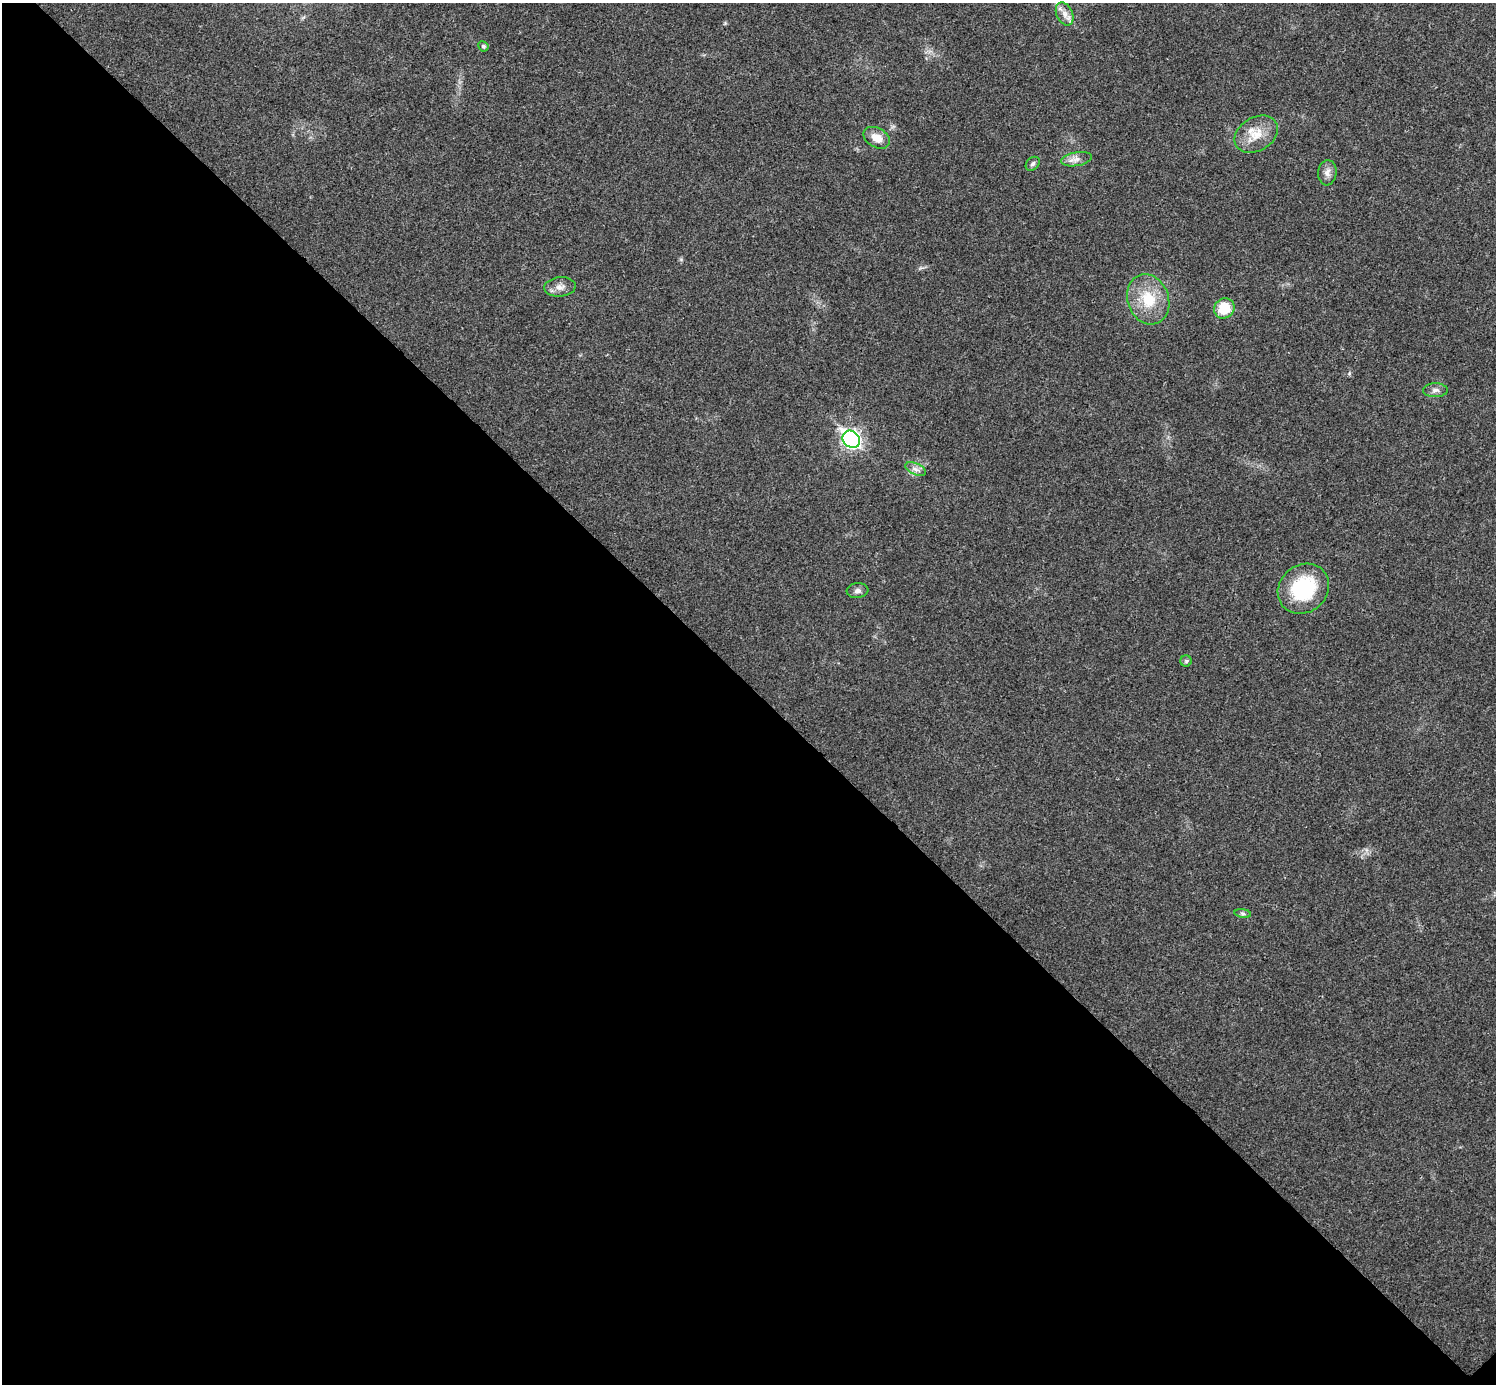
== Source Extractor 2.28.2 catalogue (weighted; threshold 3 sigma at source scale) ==
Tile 14 of 4 x 4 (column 2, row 4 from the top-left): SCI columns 1498-2991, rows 159-1540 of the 5986 x 5986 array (HDU 1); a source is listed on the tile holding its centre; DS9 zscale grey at full resolution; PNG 1498 x 1386 px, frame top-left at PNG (2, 3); each listed source drawn as its Kron ellipse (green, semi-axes under 4 px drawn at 4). Shown black and unused: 51% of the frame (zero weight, under 3 of 4 exposures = <1% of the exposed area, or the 3 px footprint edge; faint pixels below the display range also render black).
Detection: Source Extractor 2.28.2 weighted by HDU 2 'WHT'; one run over the whole footprint, this tile lists its part. Background 0.0221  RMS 0.0041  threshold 0.0185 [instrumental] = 3 sigma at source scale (4.5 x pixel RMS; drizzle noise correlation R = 1.50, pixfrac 1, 0.05/0.05 arcsec/px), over >= 5 px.
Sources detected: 17; all 17 listed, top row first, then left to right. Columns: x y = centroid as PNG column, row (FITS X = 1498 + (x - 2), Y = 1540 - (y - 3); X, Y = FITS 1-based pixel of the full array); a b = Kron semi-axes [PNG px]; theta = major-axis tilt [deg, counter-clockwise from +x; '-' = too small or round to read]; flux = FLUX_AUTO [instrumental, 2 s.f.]
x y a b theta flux
1065 14 12 8 -66 2.8
483 46 5 5 - 0.82
1256 134 23 16 31 8.3
877 138 14 9 -30 4.8
1076 159 16 7 10 2.7
1033 164 8 6 45 1.1
1327 173 12 9 85 2.5
560 287 16 9 5 3
1148 299 26 20 -70 14
1224 308 11 9 40 11
1435 390 12 7 1 1.8
851 439 9 8 - 140
916 469 11 5 -25 1.9
1303 589 27 23 40 29
857 591 11 7 6 1.6
1186 661 5 5 - 0.71
1243 913 8 4 -9 0.89